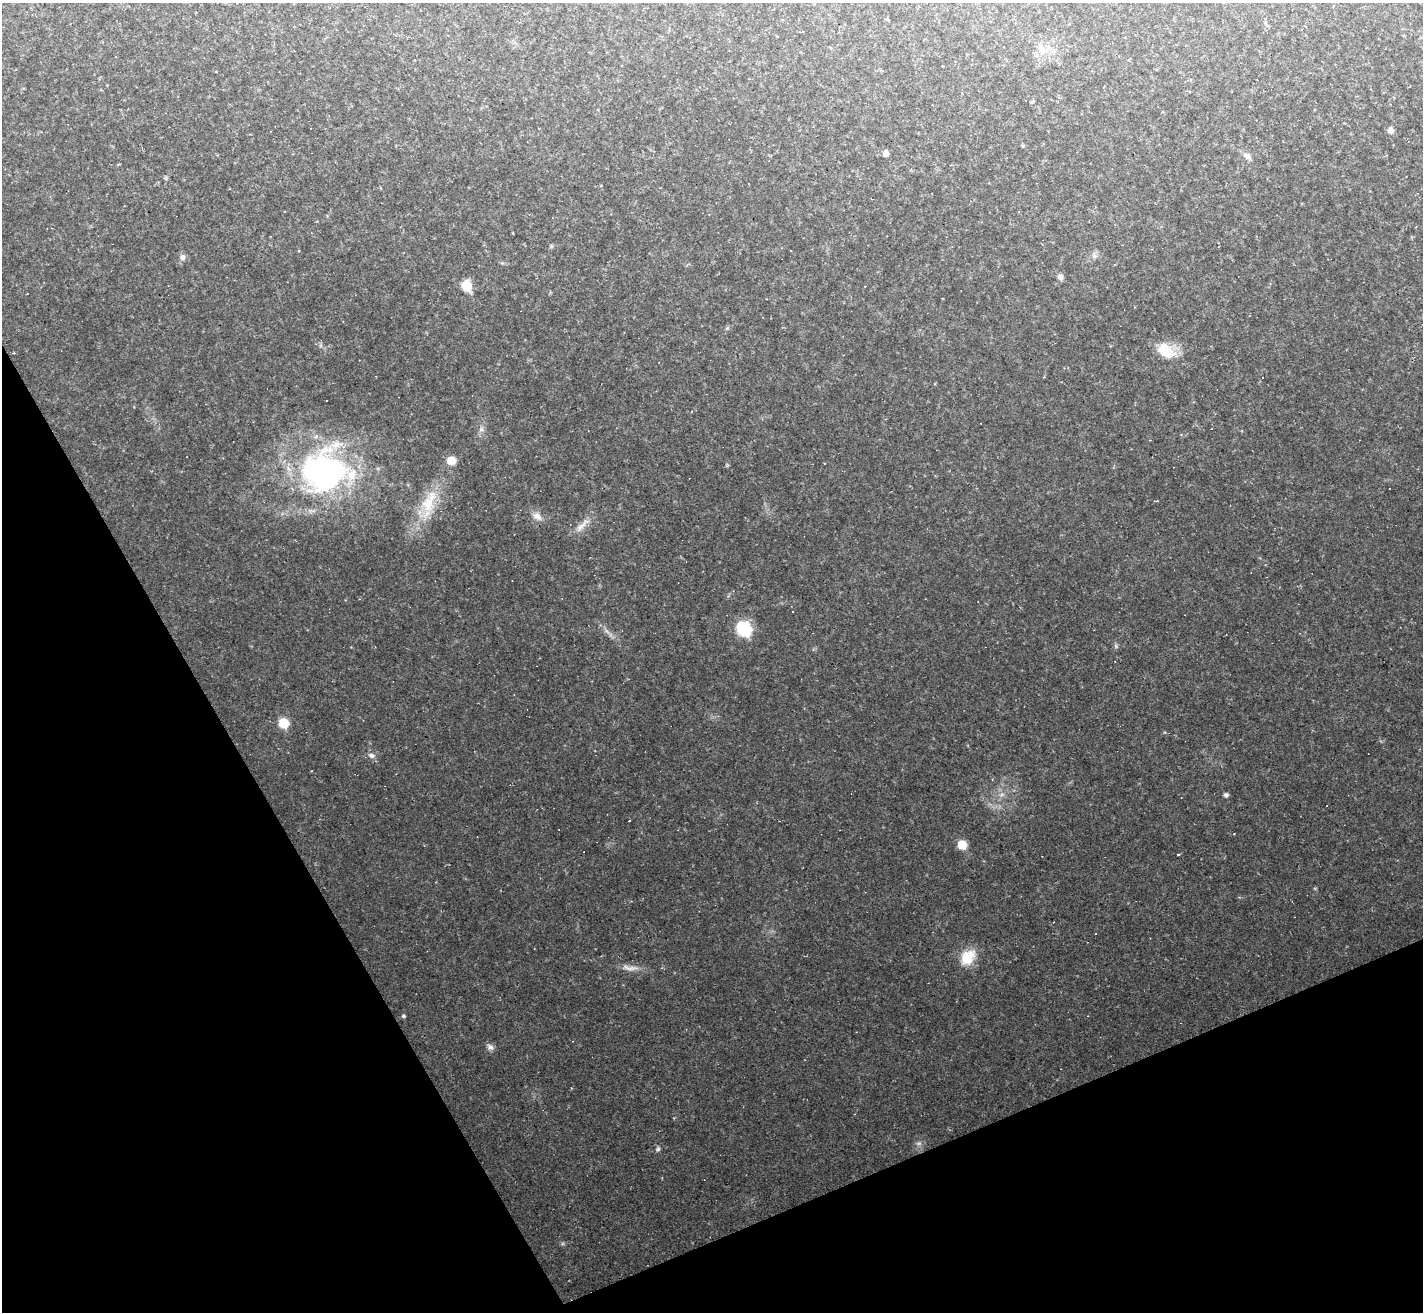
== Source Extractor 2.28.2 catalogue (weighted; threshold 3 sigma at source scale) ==
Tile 14 of 4 x 4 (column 2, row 4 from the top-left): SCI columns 1422-2842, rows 284-1593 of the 5683 x 5672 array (HDU 1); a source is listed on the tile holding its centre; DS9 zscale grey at full resolution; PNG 1425 x 1314 px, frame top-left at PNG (2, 3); no overlay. Shown black and unused: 23% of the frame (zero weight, under 2 of 3 exposures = <1% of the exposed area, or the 3 px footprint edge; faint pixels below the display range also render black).
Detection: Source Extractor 2.28.2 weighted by HDU 2 'WHT'; one run over the whole footprint, this tile lists its part. Background 0.0489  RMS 0.0076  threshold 0.0342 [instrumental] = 3 sigma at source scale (4.5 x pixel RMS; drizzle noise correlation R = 1.50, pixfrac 1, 0.05/0.05 arcsec/px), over >= 5 px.
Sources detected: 56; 2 too faint to see at this stretch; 14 cosmic-ray / hot-pixel residue — not listed; the other 40 listed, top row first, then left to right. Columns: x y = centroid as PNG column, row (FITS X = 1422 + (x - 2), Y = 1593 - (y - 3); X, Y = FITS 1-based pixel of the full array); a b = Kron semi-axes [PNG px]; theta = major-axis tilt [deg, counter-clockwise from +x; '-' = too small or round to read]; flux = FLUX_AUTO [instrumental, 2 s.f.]
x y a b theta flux
1042 50 16 9 -59 7.8
1390 130 6 6 - 4.3
1023 146 5 4 - 0.91
886 153 7 6 - 3.8
1247 156 11 7 -41 3.5
118 164 4 3 - 0.77
166 178 6 4 -72 0.98
551 246 5 5 - 1.1
1094 256 8 7 - 2.5
182 257 8 7 - 3.5
1060 277 8 7 - 2.8
467 285 7 6 - 28
727 328 6 4 45 1.2
1165 350 25 16 -38 21
359 360 3 2 - 0.59
1262 377 2 2 - 0.53
481 429 8 6 -8 2.4
1150 440 3 3 - 0.47
451 460 8 7 - 12
324 471 60 53 12 220
429 502 49 17 69 33
537 516 15 10 -34 5.8
580 527 14 8 55 6.2
793 612 2 2 - 0.57
744 629 10 9 - 53
607 631 12 5 -42 3.6
514 694 3 2 - 0.44
283 723 7 7 - 26
371 755 11 7 -21 3.3
311 771 2 2 - 0.49
1226 795 5 5 - 2
629 821 3 3 - 2.2
962 845 7 7 - 17
1178 854 4 2 - 0.7
1096 934 2 2 - 0.56
968 957 20 15 49 20
630 968 28 8 -6 7
403 1016 5 4 - 1.4
490 1047 11 7 -35 3.2
658 1149 8 6 61 1.8